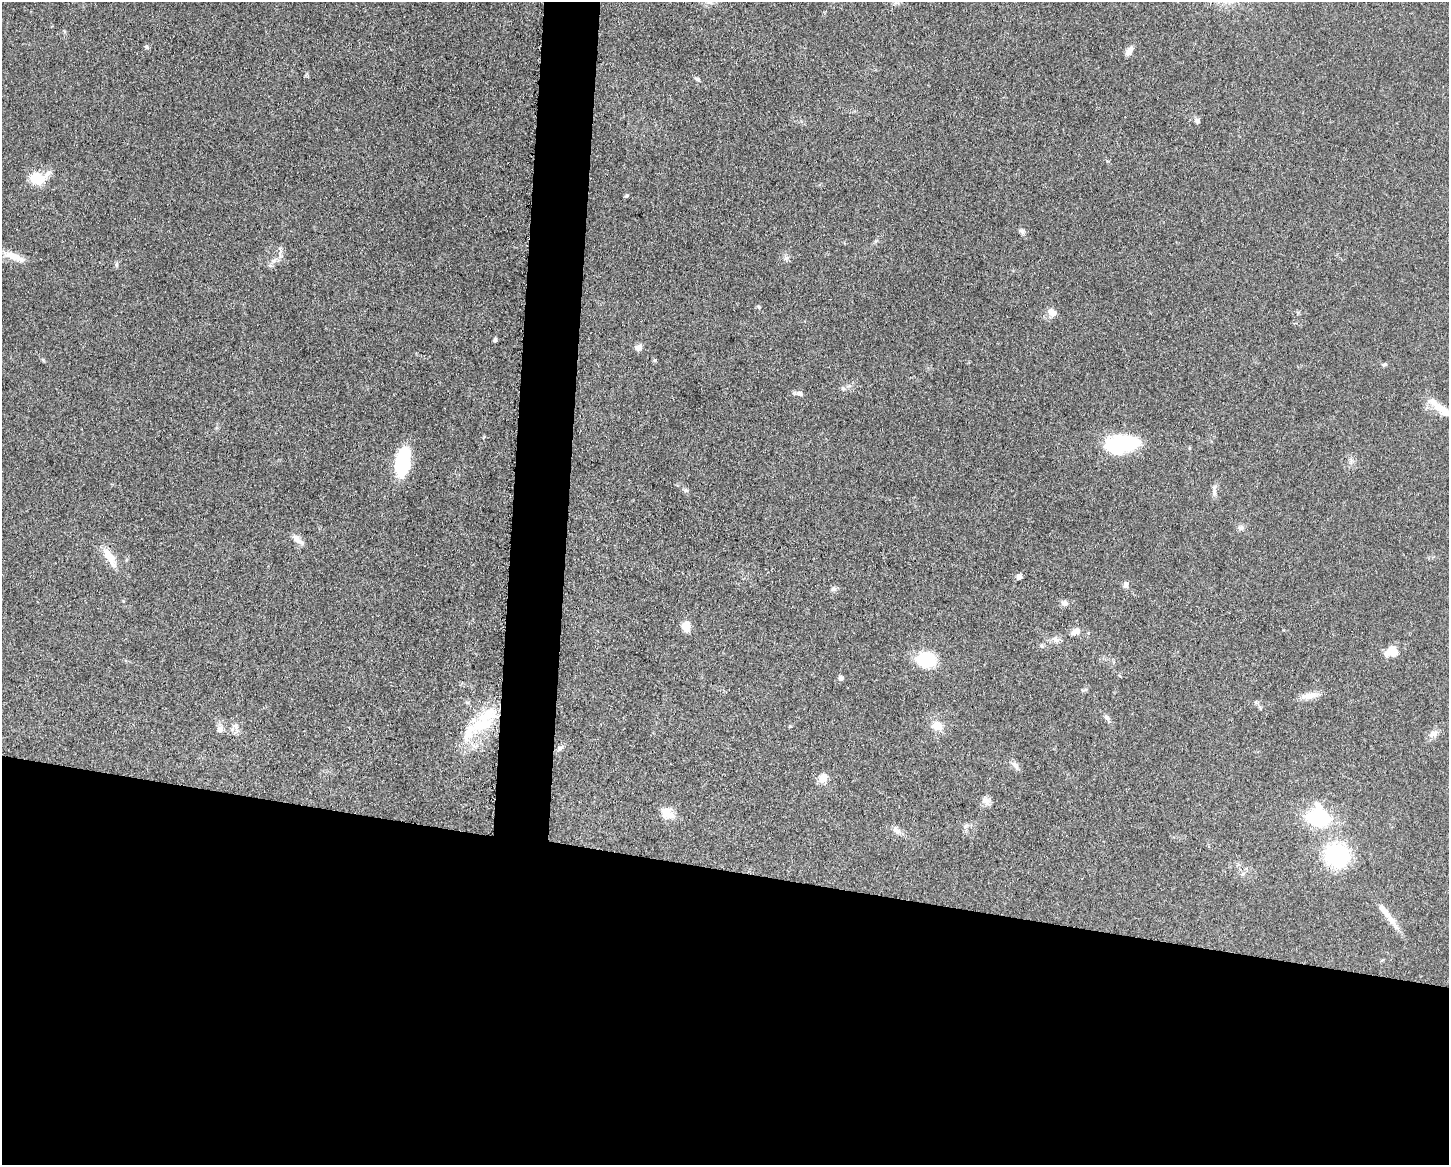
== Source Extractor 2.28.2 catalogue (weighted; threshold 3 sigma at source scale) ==
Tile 11 of 3 x 4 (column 2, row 4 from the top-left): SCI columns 1678-3124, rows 4-1166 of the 4682 x 4655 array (HDU 1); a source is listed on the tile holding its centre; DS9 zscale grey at full resolution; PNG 1451 x 1167 px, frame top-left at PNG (2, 2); no overlay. Shown black and unused: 28% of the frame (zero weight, under 3 of 5 exposures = <1% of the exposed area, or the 3 px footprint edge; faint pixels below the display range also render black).
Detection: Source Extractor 2.28.2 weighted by HDU 2 'WHT'; one run over the whole footprint, this tile lists its part. Background 0.0601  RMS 0.0056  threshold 0.0251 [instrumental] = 3 sigma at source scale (4.5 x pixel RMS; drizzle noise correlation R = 1.50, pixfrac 1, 0.05/0.05 arcsec/px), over >= 5 px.
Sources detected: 58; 3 inside a brighter object's white glare — not listed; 4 inside a brighter listed object's ellipse — not listed separately; the other 51 listed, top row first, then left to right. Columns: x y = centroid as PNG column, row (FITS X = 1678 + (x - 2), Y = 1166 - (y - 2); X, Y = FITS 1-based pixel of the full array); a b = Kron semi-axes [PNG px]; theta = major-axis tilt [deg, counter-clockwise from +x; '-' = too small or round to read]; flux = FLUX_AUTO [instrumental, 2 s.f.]
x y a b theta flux
146 47 6 4 -41 1.1
1129 51 13 7 60 2.8
698 79 8 4 -38 1.2
1197 121 7 6 - 1.7
37 178 17 14 -10 13
626 196 6 3 18 0.66
1022 231 9 6 -30 1.5
14 256 28 8 -22 7.6
786 258 7 4 18 1.1
116 264 8 4 82 1
759 307 6 4 -28 0.87
1052 312 12 9 -28 3.8
495 340 5 4 - 1.5
638 348 6 6 - 4.1
1384 365 6 5 - 0.99
843 388 6 5 - 1.1
799 393 9 6 -25 1.9
1438 407 20 10 -23 6.6
1125 444 33 15 -1 48
402 462 26 13 80 39
1214 492 10 5 -77 1.9
1241 528 8 7 - 1.7
297 539 18 7 -40 3.4
109 557 28 9 -57 8.9
1019 577 6 6 - 2.1
1126 585 9 7 73 1.8
833 589 7 6 - 1.5
1064 603 9 8 - 2.1
686 627 8 7 - 8.8
1076 631 13 8 27 3.3
1055 640 13 6 -30 2.5
1042 646 6 5 - 1
1391 652 17 12 13 6.8
926 660 13 10 -7 36
841 678 6 6 - 1.5
1309 696 22 8 12 5.5
1107 717 10 5 -38 1.6
481 724 31 18 20 22
236 726 9 7 -87 2.4
937 726 15 12 -14 6.7
220 730 9 8 - 2.7
1433 734 12 9 17 3.2
560 748 11 5 45 1.7
1015 766 14 6 -60 2.4
823 778 11 9 36 5.1
986 801 12 9 -44 3.1
667 813 19 12 -36 6.7
1318 817 20 17 -25 45
898 832 9 8 - 2.7
1337 855 21 19 -14 55
1391 919 31 8 -50 6.5
Unlisted compact peaks at least as high as the median listed source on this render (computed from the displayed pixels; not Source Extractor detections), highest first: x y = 655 360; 43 360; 685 490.